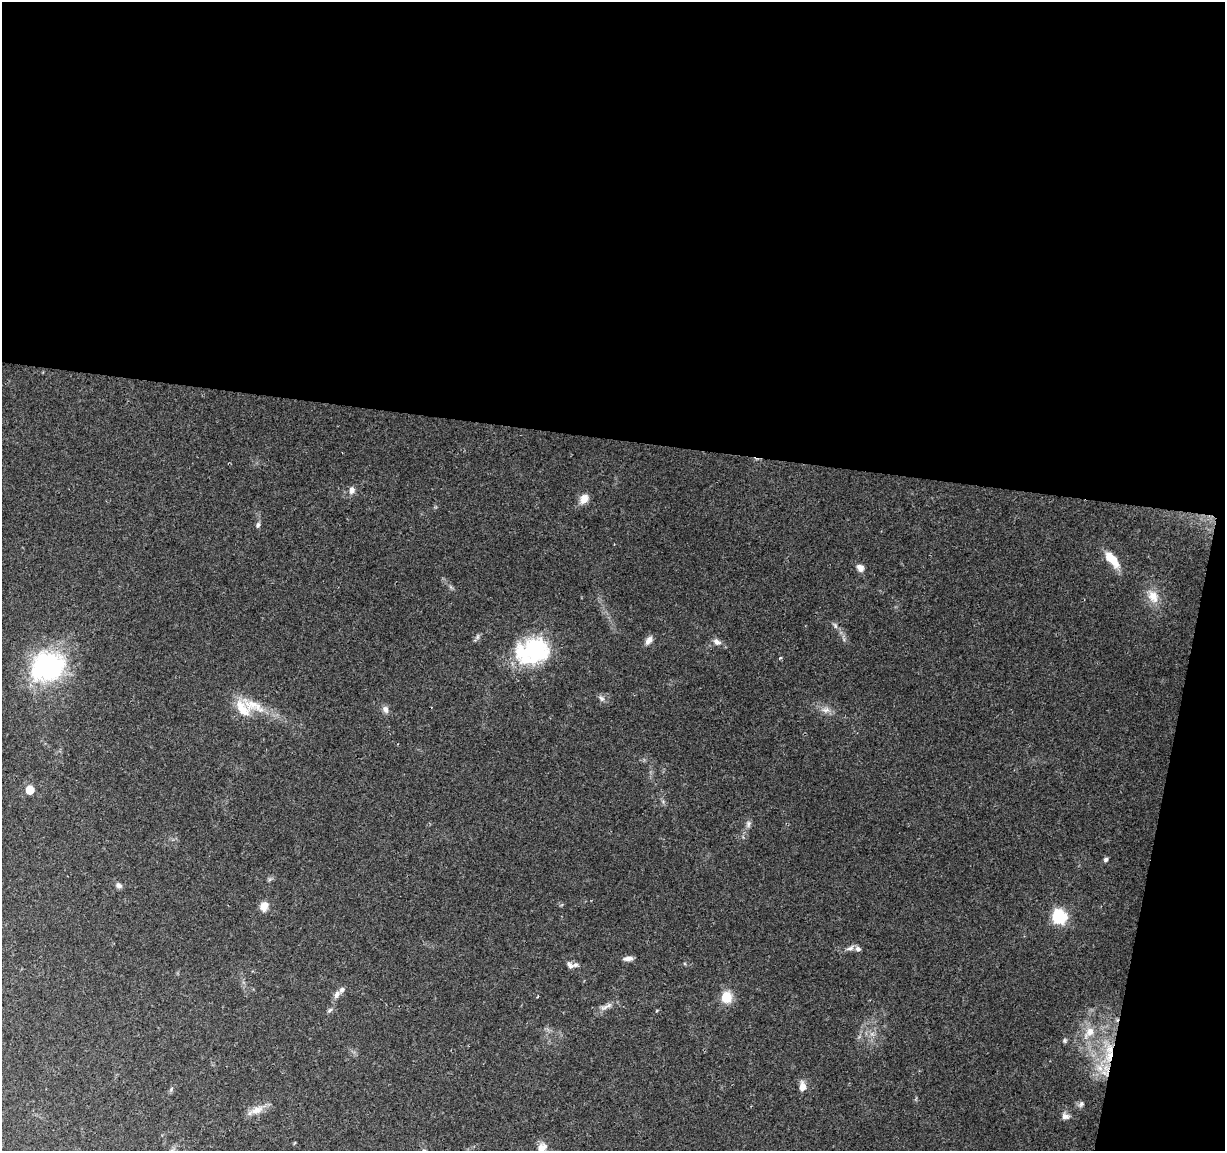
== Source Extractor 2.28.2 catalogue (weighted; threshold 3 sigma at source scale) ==
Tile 4 of 4 x 4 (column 4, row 1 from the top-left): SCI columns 3669-4891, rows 3676-4824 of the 4899 x 5108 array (HDU 1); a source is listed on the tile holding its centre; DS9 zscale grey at full resolution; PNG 1227 x 1153 px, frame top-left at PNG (2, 2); no overlay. Shown black and unused: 41% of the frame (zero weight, under 2 of 3 exposures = <1% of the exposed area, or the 3 px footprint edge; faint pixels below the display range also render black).
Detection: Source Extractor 2.28.2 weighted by HDU 2 'WHT'; one run over the whole footprint, this tile lists its part. Background 0.0968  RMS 0.0061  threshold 0.0276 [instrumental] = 3 sigma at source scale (4.5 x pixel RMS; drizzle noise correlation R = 1.50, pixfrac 1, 0.0396/0.0396 arcsec/px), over >= 5 px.
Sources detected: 47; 7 inside a brighter listed object's ellipse — not listed separately; the other 40 listed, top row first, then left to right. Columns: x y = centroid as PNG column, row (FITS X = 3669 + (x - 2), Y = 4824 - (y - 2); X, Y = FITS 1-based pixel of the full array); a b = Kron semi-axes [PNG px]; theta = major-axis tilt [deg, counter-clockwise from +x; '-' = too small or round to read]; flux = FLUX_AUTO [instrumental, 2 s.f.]
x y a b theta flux
352 490 8 6 85 3.1
584 499 12 9 58 6
258 525 8 6 71 1.5
1112 559 21 9 -48 13
860 568 9 7 -50 3.5
1153 596 18 14 -65 9
835 625 9 5 -64 1.6
649 640 12 7 55 3.5
717 642 11 8 -29 3.3
533 650 42 27 2 56
780 658 4 3 - 0.85
48 667 36 30 19 92
601 698 9 7 -49 2
253 705 41 14 -24 17
385 709 11 8 -67 2.6
826 710 13 8 3 3.6
30 790 6 5 - 14
748 824 9 6 71 1.9
1106 860 6 5 - 1.4
118 885 8 6 -23 2
264 906 12 9 75 5
1059 917 7 6 - 110
850 948 11 6 26 2.4
628 958 11 5 9 3
570 965 11 7 -52 2.1
337 994 12 7 62 2.8
727 997 10 9 - 14
606 1007 22 5 24 3.6
330 1010 8 5 37 1.2
1089 1032 19 10 49 9.4
1065 1041 7 6 - 1.1
1110 1056 22 12 73 18
802 1086 12 7 -86 4.6
171 1089 8 3 60 1
1081 1104 10 6 53 1.8
257 1110 21 9 23 6.4
1065 1116 11 8 -17 2.9
542 1147 13 10 46 5.1
172 1150 7 4 19 1.1
424 1150 6 4 -1 0.92
Overlapping masked pixels (flux is a lower limit): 2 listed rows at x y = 1089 1032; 1110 1056
Isophote crosses this tile's border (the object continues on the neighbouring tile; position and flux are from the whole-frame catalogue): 3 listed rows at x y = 542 1147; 172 1150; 424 1150